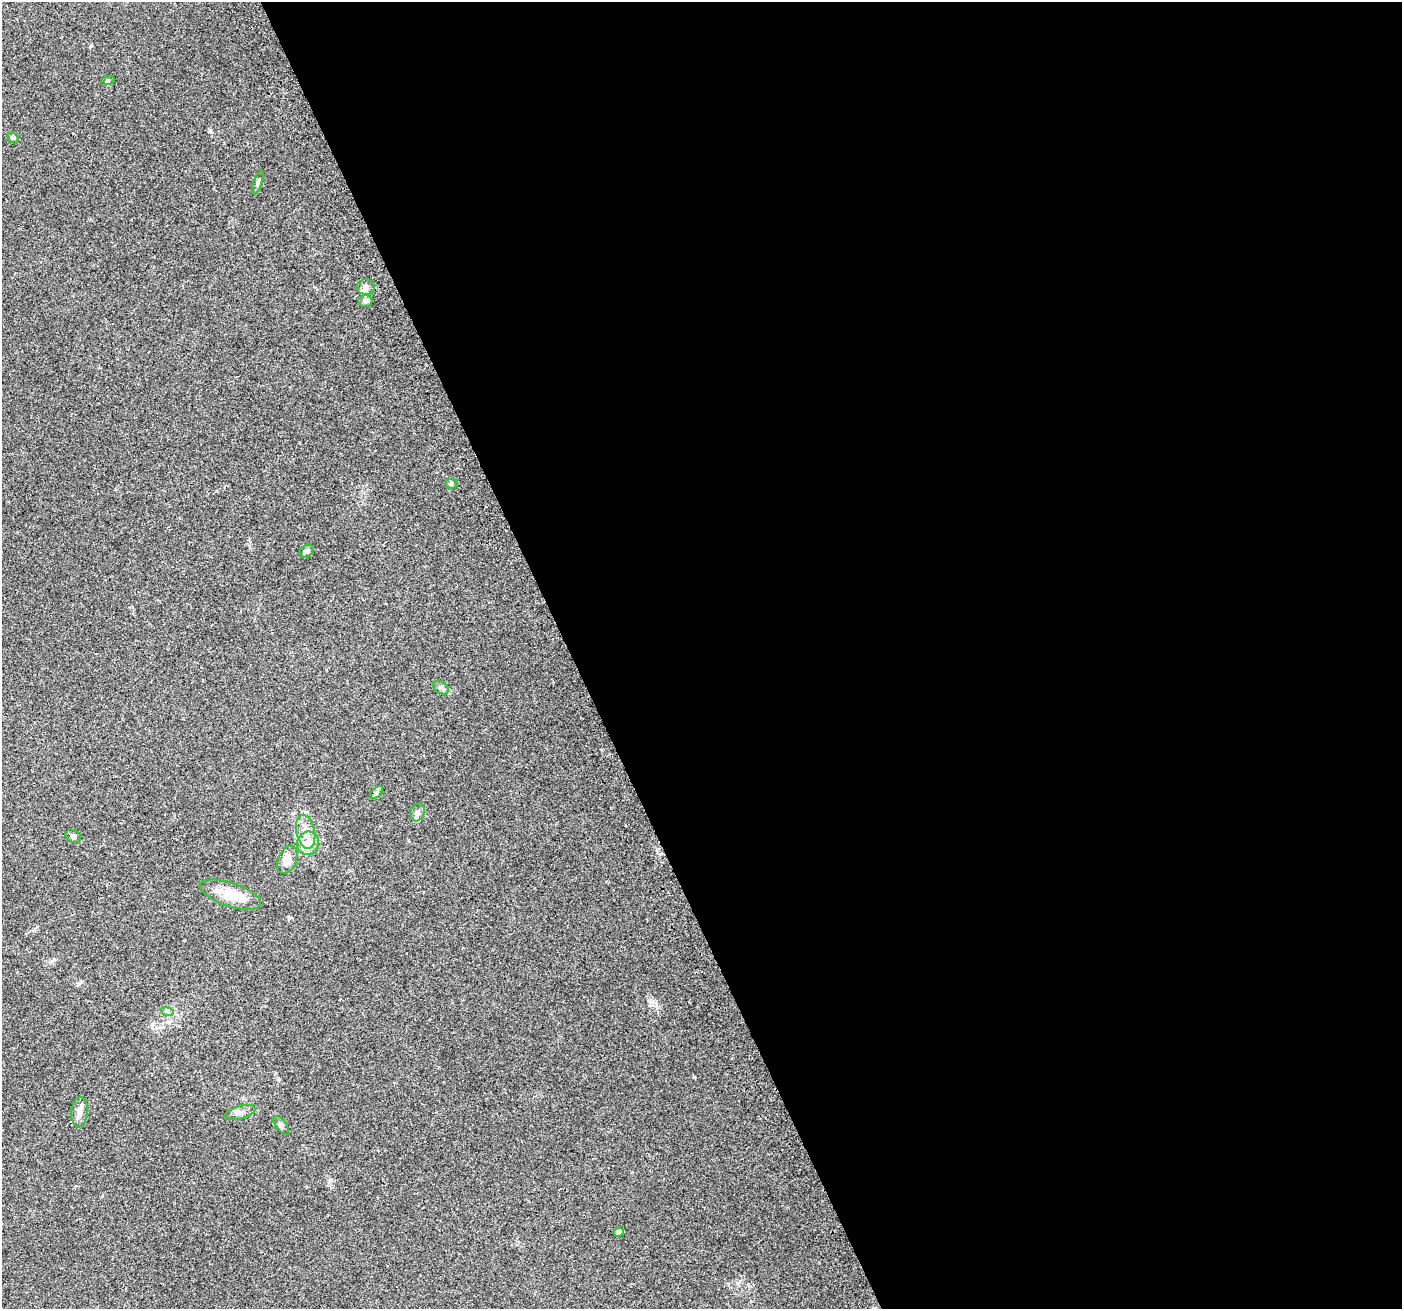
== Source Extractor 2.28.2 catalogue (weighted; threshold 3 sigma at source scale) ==
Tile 8 of 4 x 4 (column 4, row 2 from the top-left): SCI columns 4229-5628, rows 2712-4018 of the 5661 x 5476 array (HDU 1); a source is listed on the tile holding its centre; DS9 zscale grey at full resolution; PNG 1404 x 1311 px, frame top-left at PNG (2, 2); each listed source drawn as its Kron ellipse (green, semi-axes under 4 px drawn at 4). Shown black and unused: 59% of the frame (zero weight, under 2 of 3 exposures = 2% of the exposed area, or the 3 px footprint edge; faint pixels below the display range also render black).
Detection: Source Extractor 2.28.2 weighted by HDU 2 'WHT'; one run over the whole footprint, this tile lists its part. Background 0.0747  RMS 0.0095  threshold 0.0427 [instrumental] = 3 sigma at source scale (4.5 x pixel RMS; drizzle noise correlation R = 1.50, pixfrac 1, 0.0396/0.0396 arcsec/px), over >= 5 px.
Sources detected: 22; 1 inside a brighter object's white glare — neither listed nor drawn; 1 inside a brighter listed object's ellipse — not listed separately; the other 20 listed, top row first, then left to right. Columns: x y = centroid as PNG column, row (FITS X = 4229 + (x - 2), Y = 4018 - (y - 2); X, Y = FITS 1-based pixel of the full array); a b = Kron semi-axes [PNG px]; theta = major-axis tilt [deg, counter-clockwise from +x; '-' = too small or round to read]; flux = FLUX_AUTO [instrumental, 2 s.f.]
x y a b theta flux
108 80 7 3 19 1.2
13 138 6 5 - 1.2
258 182 12 4 72 2.1
366 287 9 8 - 5.2
365 301 7 6 - 2.1
451 484 5 5 - 1.2
306 551 8 6 44 2.5
441 688 9 5 -34 2.4
376 792 8 4 45 1.8
417 812 9 7 69 3.3
306 832 17 9 -79 10
73 836 8 6 -29 2
308 843 12 11 - 11
287 860 15 9 67 9.3
230 895 32 12 -19 24
167 1011 7 4 -20 1.7
79 1112 15 8 85 5.3
240 1113 16 6 16 4.9
281 1125 11 5 -53 2.4
619 1232 5 4 - 3.5
Unlisted compact peaks at least as high as the median listed source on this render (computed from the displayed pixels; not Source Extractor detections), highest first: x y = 210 130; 289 917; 91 46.